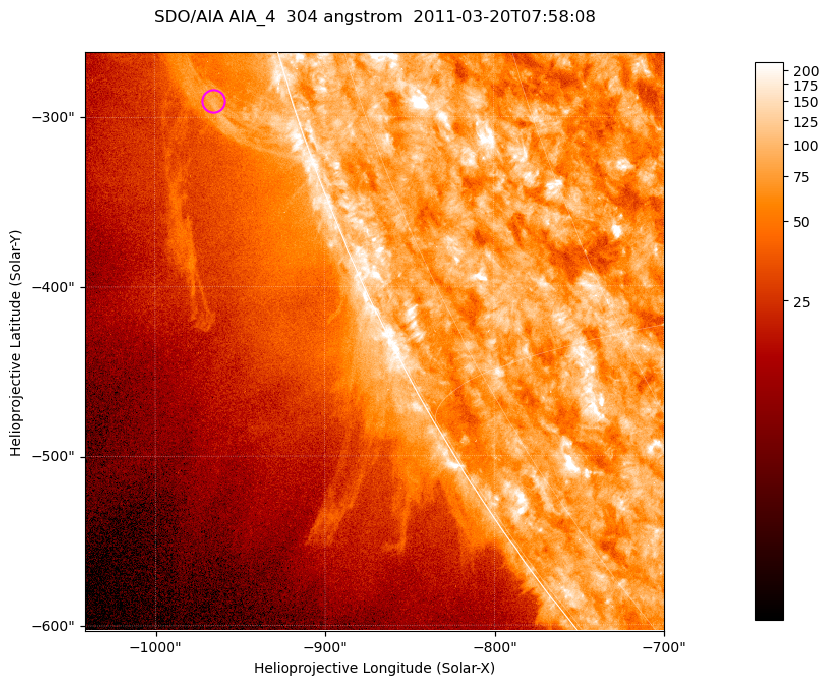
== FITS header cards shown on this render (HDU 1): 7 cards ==
TELESCOP= 'SDO/AIA '           / For AIA: SDO/AIA
INSTRUME= 'AIA_4   '           / For AIA: AIA_ATA1, AIA_ATA2, AIA_ATA3 or AIA_AT
WAVELNTH=                  304 / [angstrom] Wavelength
WAVEUNIT= 'angstrom'           / Wavelength unit: angstrom
DATE-OBS= '2011-03-20T07:58:08.123' / [ISO] Date when observation started; ISO 8
CTYPE1  = 'HPLN-TAN'           / CTYPE1; Typically HPLN
CTYPE2  = 'HPLT-TAN'           / CTYPE2; Typically HPLT

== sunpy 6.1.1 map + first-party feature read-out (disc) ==
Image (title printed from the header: SDO/AIA AIA_4  304 angstrom  2011-03-20T07:58:08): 569 x 569 px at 0.6 arcsec/px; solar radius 964 arcsec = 1605 px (partial field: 1.8% of the solar disc is inside the frame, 45% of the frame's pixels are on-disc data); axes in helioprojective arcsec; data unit not stated in the header (colour bar unlabelled)
Orientation: roll -0.132 deg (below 1 deg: not rotated)
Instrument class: DISC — disc imager (sunpy class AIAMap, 304 A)
Bright regions (active regions / flare kernels): reference = the on-disc median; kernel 5 px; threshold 5 sigma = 128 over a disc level ~78.8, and >= 1.15x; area >= 323 px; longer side >= 7 px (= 4.2 arcsec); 0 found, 0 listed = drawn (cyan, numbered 1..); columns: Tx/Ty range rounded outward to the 2 arcsec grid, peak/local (2 s.f.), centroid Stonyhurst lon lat
Off-limb structures (1.02-1.3 R_sun): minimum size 161 px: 2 found; the strongest spans PA ~105..110 deg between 1.02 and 1.07 R_sun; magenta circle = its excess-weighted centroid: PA ~105 deg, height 1.05 R_sun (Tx ~-966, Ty ~-290 arcsec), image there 2.3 x the reference